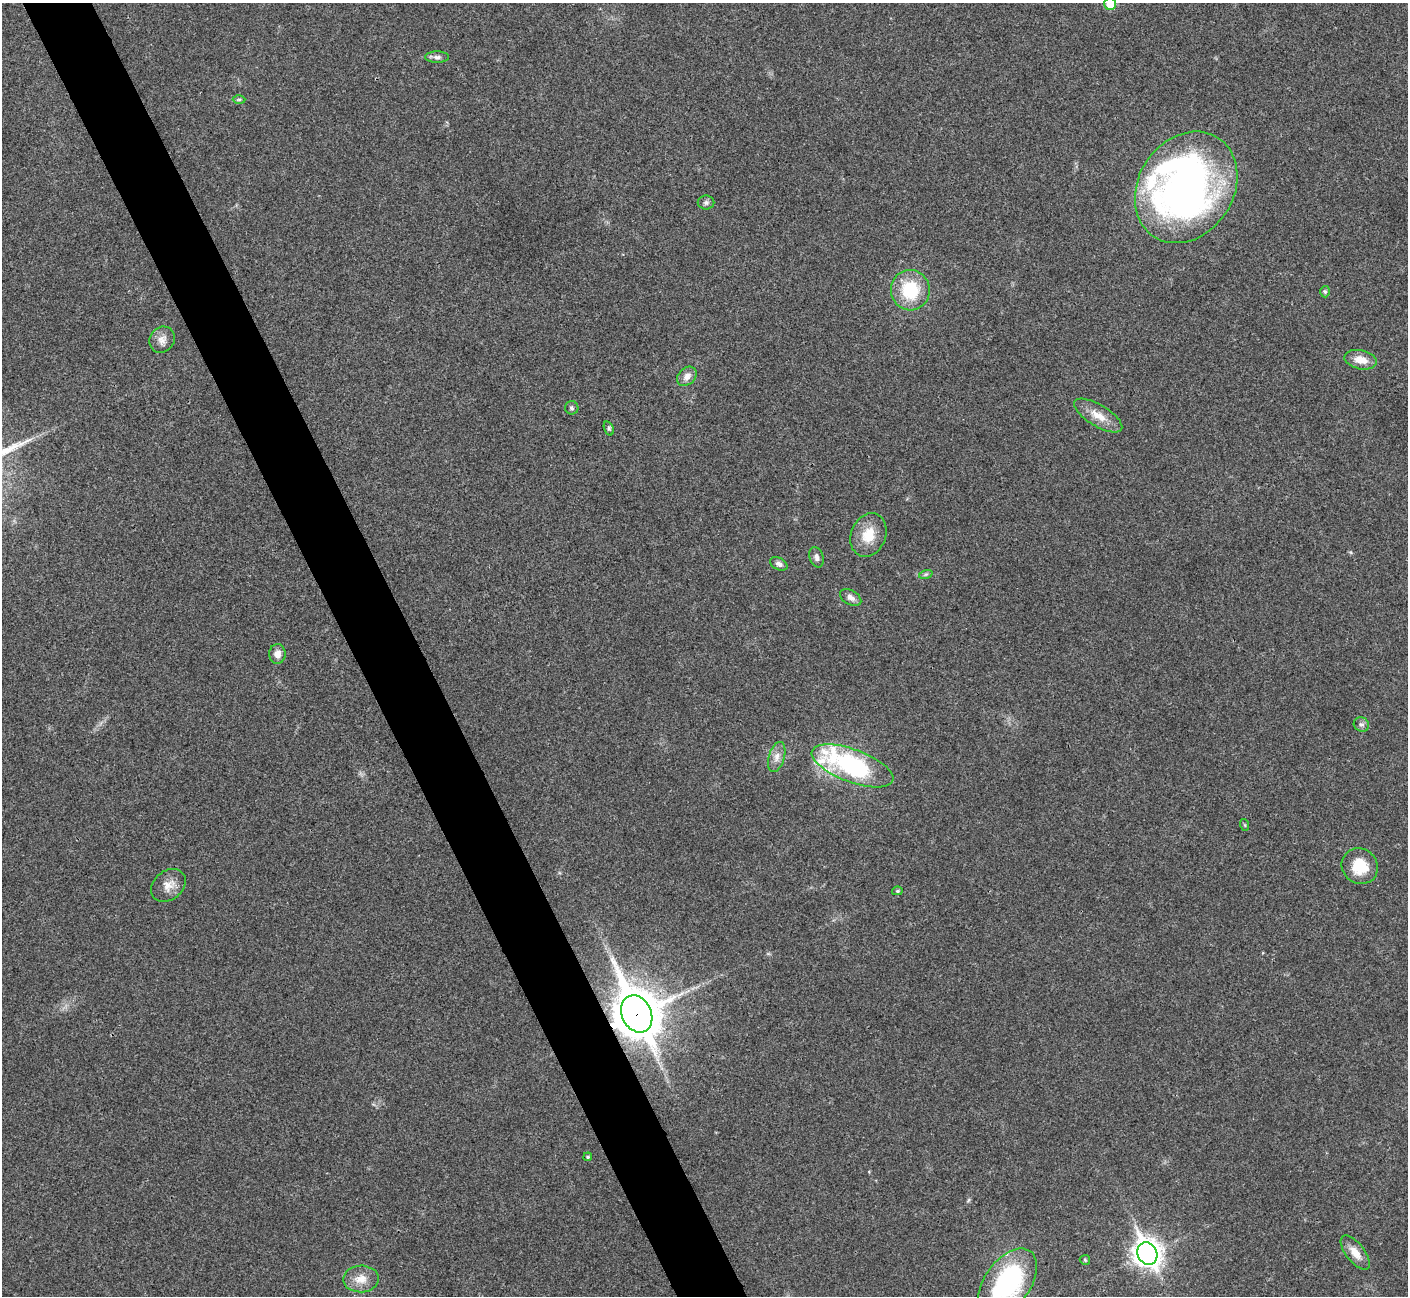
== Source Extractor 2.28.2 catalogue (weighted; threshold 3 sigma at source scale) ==
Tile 11 of 4 x 4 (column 3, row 3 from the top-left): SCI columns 2813-4218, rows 1450-2743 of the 5630 x 5618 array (HDU 1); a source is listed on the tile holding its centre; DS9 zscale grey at full resolution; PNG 1410 x 1298 px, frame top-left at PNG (2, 3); each listed source drawn as its Kron ellipse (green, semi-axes under 4 px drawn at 4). Shown black and unused: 5% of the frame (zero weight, under 3 of 4 exposures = <1% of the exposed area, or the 3 px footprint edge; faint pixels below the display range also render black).
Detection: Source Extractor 2.28.2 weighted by HDU 2 'WHT'; one run over the whole footprint, this tile lists its part. Background 0.0219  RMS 0.0039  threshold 0.0177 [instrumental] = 3 sigma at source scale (4.5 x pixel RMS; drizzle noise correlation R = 1.50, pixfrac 1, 0.05/0.05 arcsec/px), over >= 5 px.
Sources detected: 35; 1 inside a brighter object's white glare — neither listed nor drawn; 1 inside a brighter listed object's ellipse — not listed separately; the other 33 listed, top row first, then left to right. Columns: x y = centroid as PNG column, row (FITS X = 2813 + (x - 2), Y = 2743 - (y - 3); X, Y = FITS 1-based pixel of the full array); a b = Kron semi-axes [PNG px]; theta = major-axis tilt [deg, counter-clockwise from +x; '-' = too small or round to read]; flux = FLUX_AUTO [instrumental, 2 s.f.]
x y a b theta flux
1110 4 6 6 - 7.8
437 57 12 6 0 1.4
239 99 6 4 1 0.64
1186 187 59 47 57 210
706 203 8 7 - 1.1
910 290 20 19 - 19
1325 292 6 5 - 0.62
162 340 13 12 - 3
1361 360 16 9 -13 5
687 376 11 8 43 2.7
572 408 7 6 - 0.89
1098 416 27 10 -31 6.2
609 428 7 4 -71 0.7
868 535 22 17 67 9
816 557 10 6 -72 1.5
779 564 9 6 -28 1.5
926 574 7 4 18 0.66
851 597 12 7 -30 2.3
277 654 10 8 89 3
1361 724 8 7 - 1.2
777 757 15 8 74 2.9
852 766 43 16 -21 59
1245 825 6 3 -71 0.41
1360 866 19 17 -39 11
168 885 19 14 39 4.6
897 891 5 4 - 0.64
637 1014 19 14 -64 1500
588 1157 4 3 - 0.49
1355 1253 20 9 -52 4.5
1147 1254 11 9 -64 410
1085 1260 5 5 - 0.56
361 1279 18 13 1 5.5
1008 1282 39 23 54 59
Overlapping masked pixels (flux is a lower limit): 1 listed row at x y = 637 1014
Isophote crosses this tile's border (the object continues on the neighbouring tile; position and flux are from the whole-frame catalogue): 2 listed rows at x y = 1110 4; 1008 1282